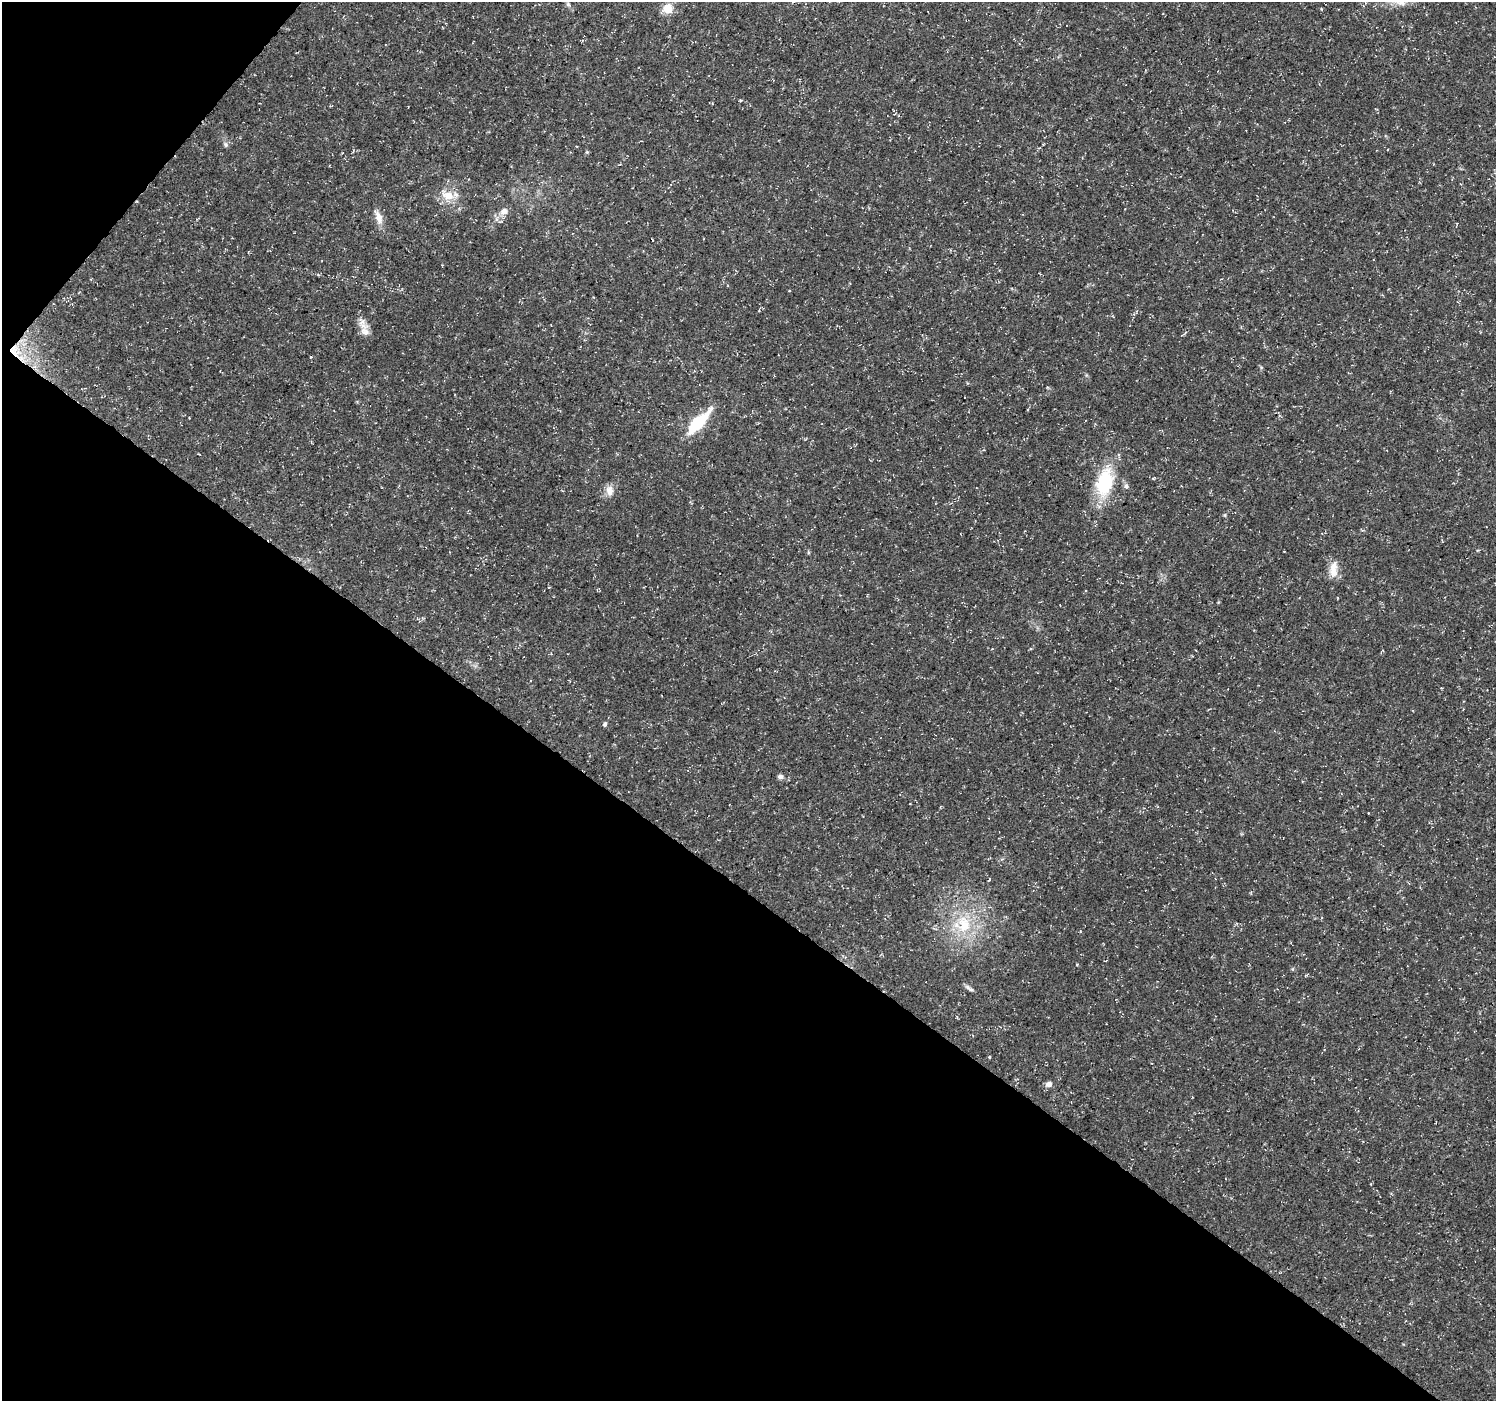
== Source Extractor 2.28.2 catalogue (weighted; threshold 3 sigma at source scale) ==
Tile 9 of 4 x 4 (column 1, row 3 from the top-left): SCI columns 1-1494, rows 1575-2973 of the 5980 x 6015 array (HDU 1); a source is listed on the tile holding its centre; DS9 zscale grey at full resolution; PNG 1498 x 1403 px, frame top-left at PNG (2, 2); no overlay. Shown black and unused: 39% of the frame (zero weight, under 3 of 5 exposures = <1% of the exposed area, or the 3 px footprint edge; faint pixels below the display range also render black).
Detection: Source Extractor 2.28.2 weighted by HDU 2 'WHT'; one run over the whole footprint, this tile lists its part. Background 0.0541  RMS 0.0028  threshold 0.0125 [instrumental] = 3 sigma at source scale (4.5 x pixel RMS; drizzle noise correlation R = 1.50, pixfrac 1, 0.0396/0.0396 arcsec/px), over >= 5 px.
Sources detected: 25; all 25 listed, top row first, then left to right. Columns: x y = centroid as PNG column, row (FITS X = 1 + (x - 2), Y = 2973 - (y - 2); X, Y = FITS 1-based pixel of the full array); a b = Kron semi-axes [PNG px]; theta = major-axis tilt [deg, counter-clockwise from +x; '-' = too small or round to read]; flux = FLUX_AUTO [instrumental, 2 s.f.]
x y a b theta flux
1399 2 20 8 -21 2.6
568 4 7 5 -45 0.57
668 9 5 5 - 12
226 145 8 5 -83 0.65
587 152 5 4 - 0.3
448 195 19 11 -16 4.2
504 211 10 8 24 1.9
378 217 21 8 -68 2.6
496 219 7 4 -72 0.59
365 332 15 12 -46 2.5
14 352 25 10 -22 5.7
1047 387 5 3 - 0.28
698 422 35 11 46 12
1104 482 27 15 78 19
1126 486 7 6 - 0.72
609 491 15 10 -84 2.2
1333 569 25 11 86 3.4
605 724 5 4 - 0.71
780 777 6 5 - 0.9
1368 813 3 2 - 0.17
989 879 5 3 - 0.25
964 924 28 20 -85 12
971 990 8 4 -21 0.62
989 1057 4 3 - 0.23
1049 1084 8 7 - 1.2
Overlapping masked pixels (flux is a lower limit): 1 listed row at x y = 14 352
Isophote crosses this tile's border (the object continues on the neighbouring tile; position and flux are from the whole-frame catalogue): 1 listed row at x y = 1399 2